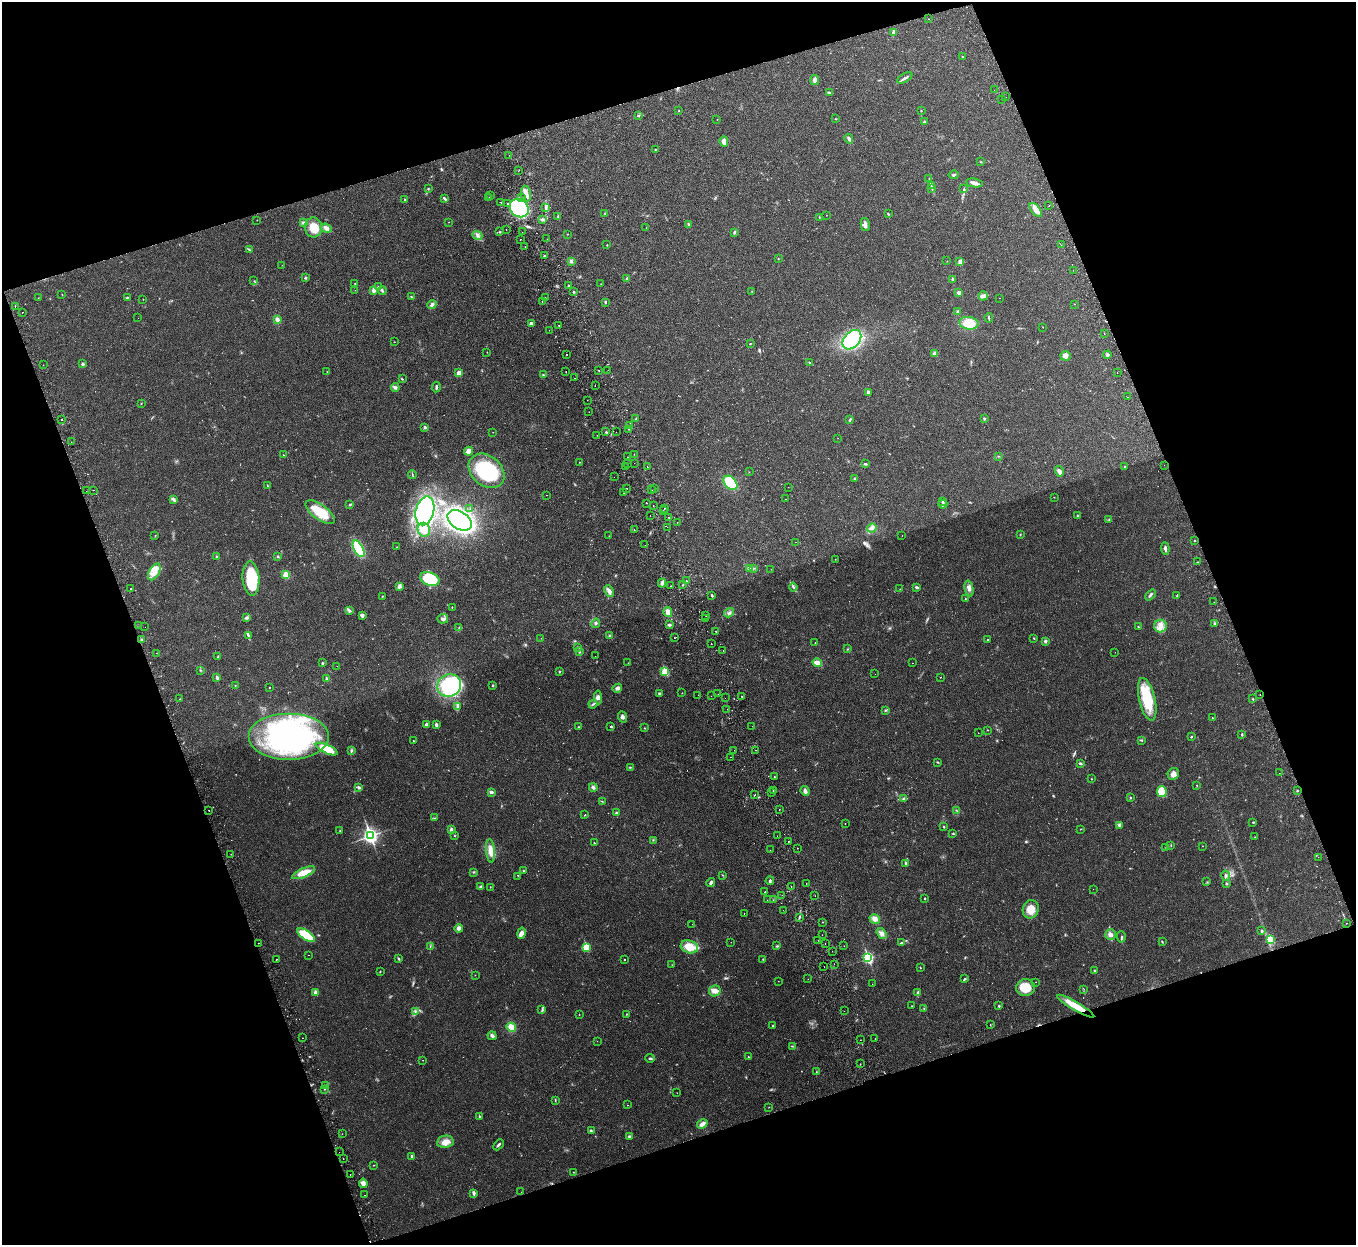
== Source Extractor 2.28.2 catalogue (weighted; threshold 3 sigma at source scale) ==
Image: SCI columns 56-5470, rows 180-5149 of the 5528 x 5451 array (HDU 1 of 3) = the unmasked area's bounding box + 8 px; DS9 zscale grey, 4 x 4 block average (1 PNG px = mean of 4 x 4 image px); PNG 1358 x 1247 px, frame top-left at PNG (2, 2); each listed source drawn as its Kron ellipse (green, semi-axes under 4 px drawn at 4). Shown black and unused: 39% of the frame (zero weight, under 2 of 3 exposures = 3% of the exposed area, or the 3 px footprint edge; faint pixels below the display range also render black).
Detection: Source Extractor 2.28.2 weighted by HDU 2 'WHT'. Background 0.0237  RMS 0.0042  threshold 0.0188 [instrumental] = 3 sigma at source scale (4.5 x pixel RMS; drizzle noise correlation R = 1.50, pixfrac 1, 0.05/0.05 arcsec/px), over >= 5 px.
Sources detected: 582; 7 too faint to see at this stretch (4 x 4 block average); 3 inside a brighter object's white glare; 14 cosmic-ray / hot-pixel residue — neither listed nor drawn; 7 coinciding with a brighter row at this scale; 15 inside a brighter listed object's ellipse — not listed separately; of the other 536, all 500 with FLUX_AUTO >= 0.443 (the completeness limit of this list) listed and drawn (36 fainter detections not listed), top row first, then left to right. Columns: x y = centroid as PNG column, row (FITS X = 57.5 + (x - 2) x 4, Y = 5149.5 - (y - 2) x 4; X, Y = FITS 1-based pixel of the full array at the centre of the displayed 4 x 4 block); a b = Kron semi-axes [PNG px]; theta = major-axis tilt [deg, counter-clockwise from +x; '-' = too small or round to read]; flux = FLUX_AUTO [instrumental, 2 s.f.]
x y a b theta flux
928 19 2 2 - 0.46
894 32 3 2 - 7.8
963 57 2 2 - 1.3
905 78 8 2 30 5.6
815 80 5 3 - 9.6
994 90 2 2 - 2.4
830 92 3 2 - 2.6
1006 97 2 2 - 0.52
1002 99 2 2 - 1.1
679 111 2 2 - 0.77
921 111 2 2 - 1.4
638 115 4 2 - 2.5
717 119 2 2 - 0.47
836 119 2 2 - 1.3
924 122 2 2 - 1.4
849 139 5 3 - 4.9
724 141 5 4 - 14
656 150 3 2 - 2
509 155 2 2 - 0.66
981 162 2 2 - 0.95
519 170 2 2 - 10
954 175 5 2 - 3.9
929 178 3 2 - 1.5
974 183 8 4 -10 8.7
931 185 3 2 - 2.2
428 189 3 2 - 1.6
932 189 2 2 - 1
964 189 2 2 - 1.4
526 194 8 5 -81 13
490 195 2 2 - 0.95
522 197 2 2 - 0.61
489 198 2 2 - 0.7
445 199 4 2 - 2.8
404 200 2 2 - 2.2
501 202 2 2 - 1.3
508 204 2 2 - 1.9
1049 205 2 2 - 1
546 207 4 2 - 4.4
519 208 10 8 -40 210
1036 210 8 4 -51 22
605 213 3 2 - 1.4
888 214 2 2 - 1.6
826 215 2 2 - 0.77
558 216 2 2 - 1.7
819 217 2 2 - 0.79
542 219 4 3 - 4.8
257 220 2 2 - 0.78
304 222 4 3 - 3.5
449 222 2 2 - 0.56
865 224 7 3 -76 6.9
689 225 3 2 - 2.4
313 227 10 9 - 37
326 228 6 4 -20 9.3
646 228 2 2 - 0.53
506 230 2 2 - 1.6
500 232 3 2 - 2.1
522 232 2 2 - 0.48
734 232 3 2 - 2.9
567 234 2 2 - 1.1
477 235 5 2 - 5.1
547 239 2 2 - 0.63
520 240 2 2 - 0.77
607 245 2 2 - 1.4
1061 245 2 2 - 0.62
525 246 2 2 - 1.3
249 250 3 2 - 2.1
544 256 3 2 - 2.2
778 259 2 2 - 1.1
571 261 4 3 - 3.7
947 261 2 2 - 0.85
960 262 3 3 - 6.8
282 265 2 2 - 0.59
1073 270 2 2 - 1.3
305 278 3 2 - 3.8
627 278 3 2 - 1.8
953 279 2 2 - 11
254 281 2 2 - 0.68
355 283 2 2 - 1.2
601 284 2 2 - 0.61
568 285 2 2 - 1
378 287 3 2 - 2.5
355 290 2 2 - 0.56
373 290 2 2 - 24
382 291 4 2 - 3
574 291 2 2 - 2.6
752 292 3 2 - 1.5
959 293 3 2 - 8.4
62 295 2 2 - 0.85
983 296 4 4 - 7.3
411 297 3 2 - 1.3
545 297 2 2 - 0.9
38 298 2 2 - 0.58
127 298 3 2 - 2.5
999 298 2 2 - 2.7
143 299 2 2 - 1.1
542 302 2 2 - 0.77
605 302 2 2 - 2.6
1075 304 2 2 - 0.44
432 305 5 3 - 6.5
15 306 2 2 - 4.2
957 311 3 2 - 2.6
22 312 2 2 - 1.2
138 318 2 2 - 0.56
989 318 5 2 - 2.5
277 320 4 3 - 7.6
969 323 9 6 -9 47
531 324 3 3 - 6.1
559 325 2 2 - 4.1
1043 327 2 2 - 0.69
549 330 2 2 - 4.2
1104 333 2 2 - 0.7
852 340 11 7 47 230
394 342 2 2 - 0.68
750 344 2 2 - 1.5
487 352 2 2 - 1.3
935 353 4 3 - 9.4
567 354 2 2 - 2.3
1107 355 4 2 - 3.6
1065 356 5 5 - 9.8
810 362 3 2 - 1.8
83 364 3 2 - 4.9
43 365 2 2 - 0.64
599 370 2 2 - 4.7
608 370 2 2 - 0.67
327 371 2 2 - 0.82
566 371 2 2 - 3.1
1117 372 2 2 - 1.1
459 373 3 3 - 17
543 375 2 2 - 1.9
575 378 2 2 - 1.4
402 379 3 2 - 1.7
595 385 2 2 - 0.73
395 387 4 3 - 4.8
436 387 5 2 - 4.1
868 392 4 2 - 7.9
1128 397 2 2 - 1
587 400 2 2 - 0.57
141 404 2 2 - 0.71
589 412 2 2 - 1.2
636 419 3 2 - 1.7
984 419 3 2 - 2.4
62 420 2 2 - 4.5
850 420 2 2 - 1.5
629 426 2 2 - 1.9
425 427 3 2 - 4.1
629 429 2 2 - 1
493 432 2 2 - 0.5
606 432 2 2 - 1.3
616 432 2 2 - 0.85
597 435 2 2 - 0.66
838 438 2 2 - 0.72
71 442 2 2 - 1.8
469 451 4 4 - 14
634 454 2 2 - 1.6
283 455 2 2 - 0.84
998 456 2 2 - 0.92
627 457 2 2 - 0.45
579 462 2 2 - 1.3
628 463 2 2 - 1.3
634 463 2 2 - 1.2
865 464 4 2 - 3.2
1164 465 2 2 - 0.55
625 466 2 2 - 2.7
1124 466 2 2 - 1.1
647 467 2 2 - 0.71
486 471 20 15 -40 170
1059 471 5 4 - 7.5
749 472 2 2 - 0.55
412 474 4 2 - 1.9
614 477 2 2 - 0.8
855 478 3 2 - 2.1
730 483 8 5 -46 97
267 486 3 2 - 1.7
788 487 2 2 - 0.55
626 488 2 2 - 1.1
654 488 2 2 - 2.9
93 490 2 2 - 0.66
652 490 2 2 - 0.54
86 491 2 2 - 0.66
624 492 2 2 - 1.5
547 495 2 2 - 0.77
1054 497 2 2 - 0.51
173 499 4 3 - 4.2
786 499 2 2 - 0.68
942 501 2 2 - 2.2
646 503 2 2 - 4.4
943 504 4 2 - 3.2
350 505 4 2 - 2.2
653 506 2 2 - 1.7
664 508 2 2 - 1.8
470 509 2 2 - 0.99
425 511 14 9 76 270
663 511 2 2 - 0.54
320 512 17 7 -36 62
650 516 2 2 - 0.57
1078 516 3 2 - 3.2
669 517 2 2 - 6.9
1109 519 2 2 - 1.3
460 520 13 8 -32 720
677 522 2 2 - 0.56
667 527 2 2 - 0.47
872 528 5 4 - 9.6
424 530 7 6 - 22
634 530 2 2 - 1.2
1020 534 2 2 - 0.72
902 535 2 2 - 0.7
155 536 2 2 - 0.98
609 536 2 2 - 0.5
1194 541 2 2 - 3.8
795 542 2 2 - 0.52
645 545 2 2 - 1.4
396 547 2 2 - 0.62
1165 548 6 2 -84 6.7
359 549 9 4 -61 110
278 556 2 2 - 2.3
217 557 2 2 - 7.6
835 559 2 2 - 0.65
1197 562 2 2 - 4.3
750 568 4 2 - 3.5
754 568 2 2 - 1.6
771 569 2 2 - 0.67
154 572 9 5 61 21
286 575 3 3 - 31
251 579 17 8 -86 120
430 579 10 6 -22 150
686 581 2 2 - 2.1
662 583 4 3 - 7
683 585 3 2 - 1.5
399 586 4 3 - 6.9
671 586 2 2 - 1.1
793 587 4 2 - 3.2
917 587 4 2 - 3.9
131 589 2 2 - 1.3
900 589 2 2 - 0.99
969 589 8 4 -78 9.4
609 591 6 3 -65 12
712 595 2 2 - 3.4
1150 595 6 2 49 4.5
382 596 2 2 - 1.6
1177 596 4 2 - 2.7
965 598 2 2 - 1.1
1214 602 2 2 - 0.99
452 607 2 2 - 0.95
349 610 3 2 - 2.3
668 612 5 4 - 13
729 613 5 3 - 5.7
362 615 4 4 - 5
706 616 2 2 - 1.5
246 618 4 3 - 4.1
443 619 5 4 - 7.7
706 619 2 2 - 1
596 623 5 2 - 3.1
1215 624 2 2 - 1.5
669 625 3 2 - 5.4
139 626 2 2 - 1.4
1160 626 6 6 - 16
145 627 2 2 - 0.74
1138 627 2 2 - 1.3
459 628 4 2 - 2.7
716 631 2 2 - 3
248 635 4 2 - 3.5
610 635 3 3 - 3.3
541 638 2 2 - 0.49
674 638 2 2 - 4.1
1034 638 2 2 - 1.8
988 639 2 2 - 3.4
141 640 3 2 - 2.6
1045 641 2 2 - 7.7
815 643 2 2 - 1.7
711 644 2 2 - 1.4
578 648 2 2 - 1.4
848 649 2 2 - 1
723 651 2 2 - 0.64
579 652 2 2 - 1.9
1115 652 2 2 - 1.1
156 653 2 2 - 0.83
595 656 2 2 - 0.45
218 657 2 2 - 1.4
323 663 2 2 - 2.9
628 663 2 2 - 0.73
817 663 5 2 - 23
912 663 2 2 - 0.52
337 666 2 2 - 0.56
200 670 2 2 - 1.2
559 672 2 2 - 3.5
665 672 2 2 - 130
875 674 2 2 - 0.46
940 677 2 2 - 2.1
217 678 2 2 - 12
327 679 2 2 - 11
235 685 2 2 - 2
449 685 12 11 - 400
493 686 2 2 - 2.1
269 687 2 2 - 1.3
617 688 5 4 - 7
682 693 2 2 - 1.4
659 694 2 2 - 5.2
718 694 2 2 - 3.8
698 695 2 2 - 0.91
1260 695 2 2 - 2
711 696 2 2 - 0.71
598 697 7 3 -85 6.6
742 697 2 2 - 2.2
725 698 2 2 - 1.2
180 699 3 2 - 0.92
1147 699 22 8 -77 100
1253 699 2 2 - 1.4
593 704 4 2 - 3
457 707 3 2 - 3.9
727 709 2 2 - 0.91
885 710 3 2 - 2
622 717 6 4 -68 7
1212 718 2 2 - 0.82
426 724 3 2 - 4.6
436 725 3 2 - 5.1
611 726 2 2 - 4.1
752 726 2 2 - 0.97
578 727 3 2 - 1.4
644 728 2 2 - 1.4
987 730 2 2 - 0.79
978 733 2 2 - 0.74
1242 735 3 2 - 2.2
289 736 40 23 0 440
1191 737 2 2 - 2.2
1141 740 4 2 - 1.8
414 741 3 2 - 1.4
327 749 12 4 -24 81
351 750 3 2 - 2.5
734 750 2 2 - 2.5
756 750 2 2 - 0.98
731 757 2 2 - 0.77
937 762 3 2 - 1.6
1080 763 3 2 - 4.1
630 767 2 2 - 1.6
1279 773 2 2 - 0.57
1173 774 6 5 - 12
774 777 2 2 - 0.88
1091 779 2 2 - 1.2
1197 785 2 2 - 1.2
358 787 4 3 - 4.4
593 787 4 3 - 4.9
773 790 2 2 - 0.66
805 791 5 3 - 7.5
1297 791 2 2 - 2.3
491 792 4 3 - 4.6
771 792 2 2 - 1
1162 792 5 4 - 54
755 795 2 2 - 1.6
1130 797 2 2 - 2.2
904 799 3 2 - 2.7
602 801 2 2 - 0.86
779 809 2 2 - 24
209 810 2 2 - 3.7
957 811 2 2 - 0.76
616 813 3 2 - 3.5
585 815 3 2 - 1.3
434 818 3 2 - 1.6
1253 822 3 2 - 1.8
845 823 2 2 - 3.2
1119 825 4 3 - 5
944 827 2 2 - 2.2
451 829 4 3 - 5.1
1080 829 2 2 - 0.67
340 831 2 2 - 1.5
953 833 2 2 - 1.4
370 836 3 3 - 840
454 836 2 2 - 1.2
777 836 2 2 - 0.46
1255 837 2 2 - 0.79
653 840 2 2 - 1.5
788 841 2 2 - 3.5
594 843 3 2 - 2.1
1171 846 2 2 - 0.91
1203 846 2 2 - 1
797 848 2 2 - 2.2
1166 848 2 2 - 1
770 850 2 2 - 0.54
491 851 12 4 -85 19
231 854 2 2 - 0.88
1318 857 2 2 - 0.83
906 863 3 3 - 4.1
523 871 2 2 - 1.2
473 872 2 2 - 1.7
304 873 12 4 23 34
722 875 2 2 - 0.67
518 876 2 2 - 1.5
1226 876 5 3 - 4.8
770 881 4 2 - 4.3
1207 882 2 2 - 0.89
711 883 4 3 - 5.1
806 883 2 2 - 0.59
1227 884 2 2 - 1.4
481 886 3 2 - 2.2
791 886 2 2 - 0.67
490 887 2 2 - 0.92
1093 889 2 2 - 0.48
765 892 2 2 - 1.4
782 895 2 2 - 1.8
815 896 2 2 - 0.73
925 898 2 2 - 2.1
767 900 2 2 - 0.53
773 900 2 2 - 0.67
1031 909 9 8 - 30
783 910 2 2 - 1.7
744 913 2 2 - 4.8
799 917 3 2 - 1.9
875 919 5 5 - 14
823 922 2 2 - 0.85
1347 923 2 2 - 2.4
692 924 2 2 - 0.5
459 928 4 3 - 10
1262 931 2 2 - 6.8
521 933 6 4 78 10
881 933 6 4 -56 10
306 935 10 4 -33 86
822 935 2 2 - 0.54
1111 935 5 5 - 8.2
1121 937 5 2 - 3.8
818 940 2 2 - 0.54
1270 940 2 2 - 100
731 942 2 2 - 0.47
1162 942 3 2 - 1.9
258 943 2 2 - 0.56
901 943 3 2 - 2
825 944 2 2 - 0.59
430 946 2 2 - 1.3
777 946 4 2 - 2.4
844 946 2 2 - 0.46
586 947 2 2 - 120
689 947 9 6 -18 45
832 951 2 2 - 2.9
308 955 2 2 - 0.74
868 958 3 2 - 310
276 959 2 2 - 3.2
398 959 4 2 - 2.5
763 959 2 2 - 1.5
624 960 2 2 - 2.1
834 964 2 2 - 0.53
672 965 2 2 - 0.65
824 967 2 2 - 0.63
921 968 2 2 - 1
1094 970 2 2 - 1.7
380 971 2 2 - 1.8
475 975 2 2 - 0.57
808 979 2 2 - 0.59
965 979 3 2 - 2.8
778 981 2 2 - 0.71
1036 982 2 2 - 0.47
872 984 2 2 - 0.97
1025 988 9 8 - 45
1084 989 2 2 - 0.67
715 991 6 5 - 12
316 993 2 2 - 28
918 993 4 3 - 5.9
912 1006 2 2 - 0.69
999 1006 2 2 - 3.7
1076 1006 21 4 -30 56
924 1008 2 2 - 1
542 1009 3 2 - 2.6
844 1011 2 2 - 0.71
415 1012 4 2 - 3
579 1014 2 2 - 0.8
626 1014 2 2 - 1.3
990 1025 2 2 - 0.94
772 1026 2 2 - 1.3
511 1027 4 4 - 27
492 1036 5 3 - 5.4
303 1038 2 2 - 1.5
875 1038 2 2 - 1.9
860 1040 2 2 - 0.69
597 1041 2 2 - 0.79
792 1046 3 2 - 1.6
748 1057 2 2 - 1.3
650 1058 5 2 - 3.3
423 1060 2 2 - 0.66
860 1064 2 2 - 2
816 1072 2 2 - 0.82
326 1086 2 2 - 1.8
325 1089 2 2 - 2.5
677 1093 2 2 - 0.5
555 1100 3 2 - 1.4
627 1105 2 2 - 0.87
769 1107 2 2 - 0.59
479 1116 2 2 - 1.2
702 1124 5 3 - 14
591 1130 3 2 - 1.7
342 1134 2 2 - 0.47
629 1136 2 2 - 3.5
445 1142 8 6 10 19
498 1145 6 2 46 4.9
339 1152 2 2 - 0.83
412 1157 4 3 - 6.5
343 1159 2 2 - 0.76
373 1165 2 2 - 0.81
573 1172 2 2 - 0.92
350 1175 2 2 - 3.6
363 1183 5 4 - 9.1
521 1192 2 2 - 0.77
474 1193 4 2 - 6.4
365 1195 2 2 - 0.8
Overlapping masked pixels (flux is a lower limit): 2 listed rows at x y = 1260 695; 1076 1006
Diffuse or blended objects may show on this block-average render without a row.